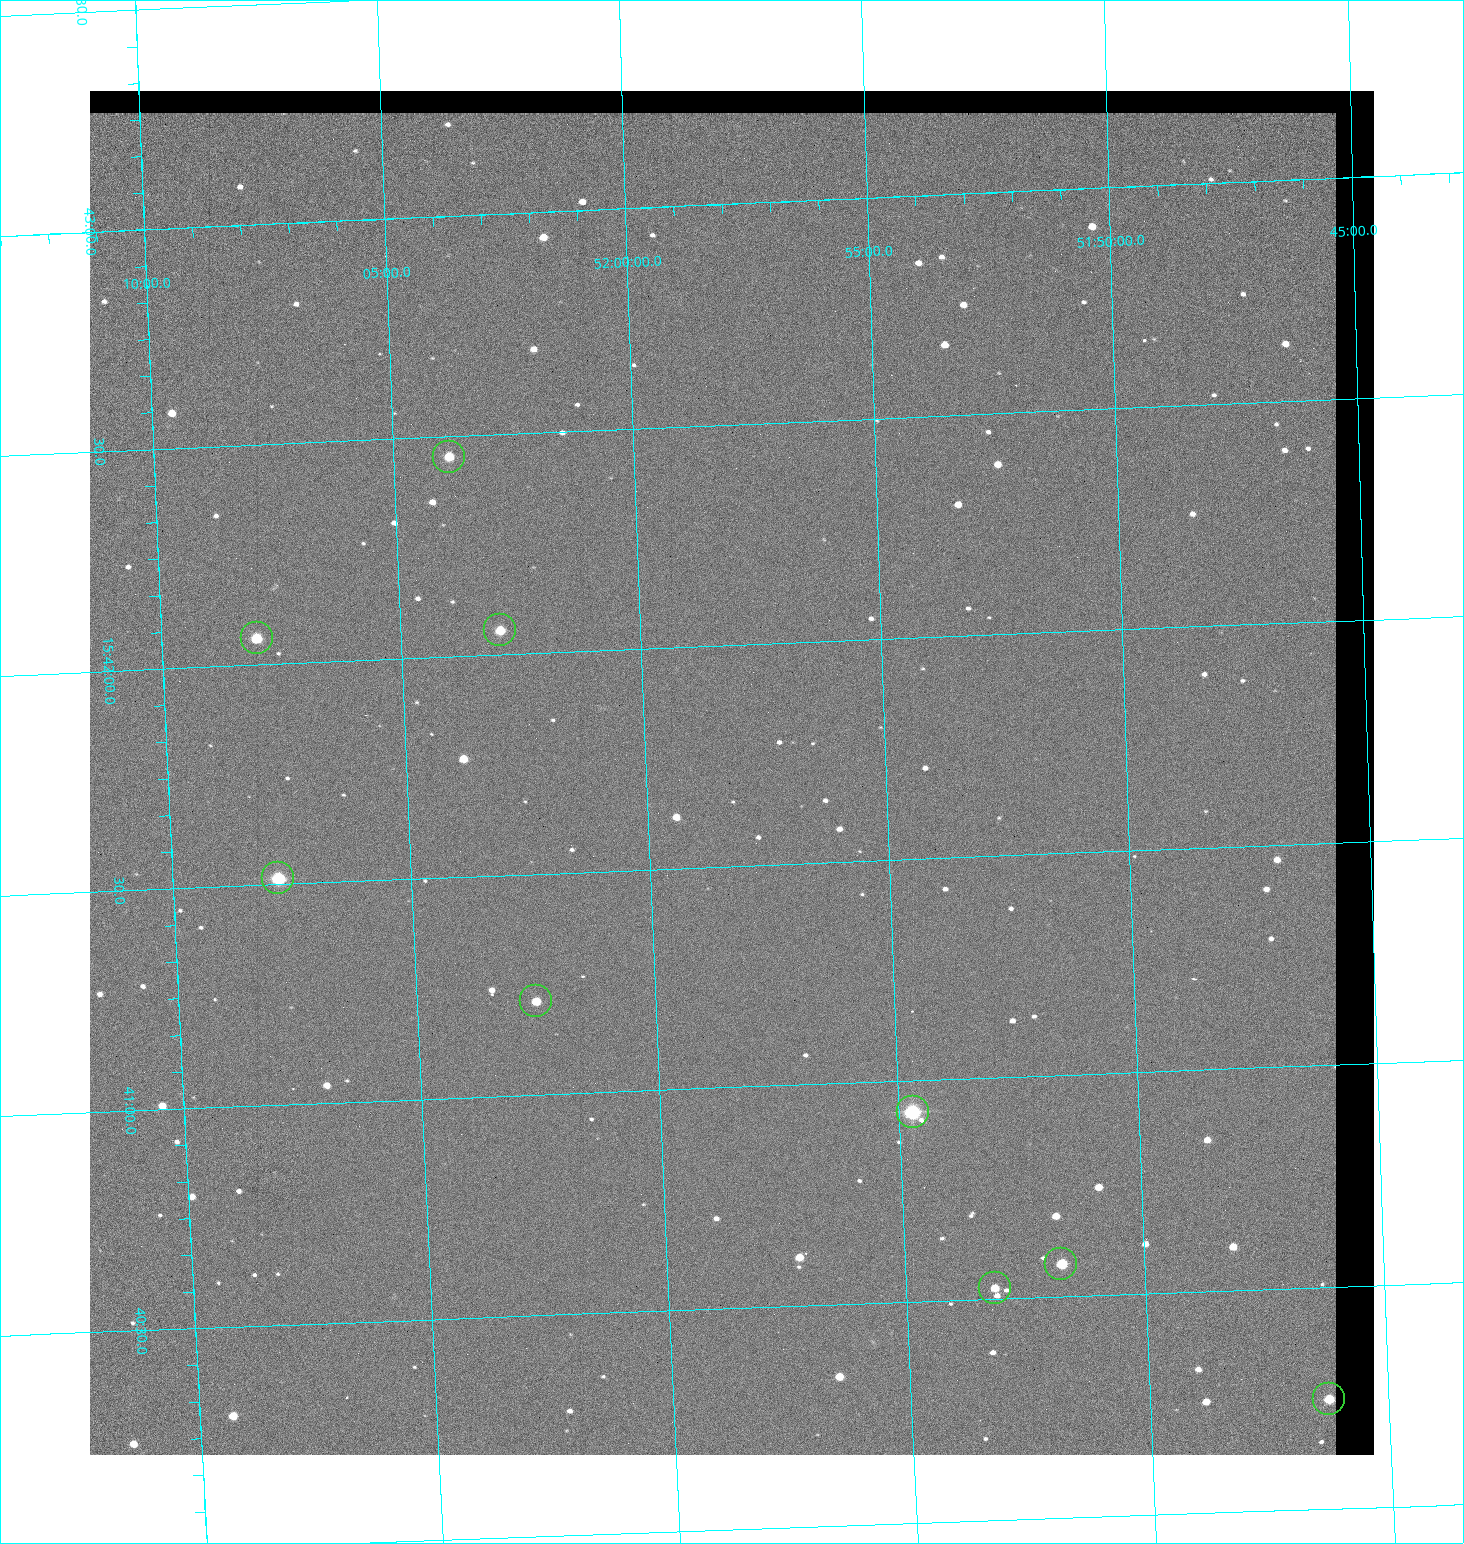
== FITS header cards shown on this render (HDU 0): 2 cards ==
NAXIS1  =                 1284 / length of data axis 1
NAXIS2  =                 1364 / length of data axis 2

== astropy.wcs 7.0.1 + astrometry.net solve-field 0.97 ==
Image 1284 x 1364 px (HDU 0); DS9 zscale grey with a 90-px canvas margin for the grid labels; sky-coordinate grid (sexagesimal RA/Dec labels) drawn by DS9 from the SOLVED WCS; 9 Tycho-2 reference stars matched to detected sources circled (green)
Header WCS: RA---TAN/DEC--TAN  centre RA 15:41:43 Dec +51:58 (235.43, +51.97 deg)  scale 1.26 arcsec/px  FOV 26.9' x 28.5'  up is +92 deg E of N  parity flipped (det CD > 0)
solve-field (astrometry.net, Tycho-2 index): VERIFIED the header's WCS against the Tycho-2 star catalogue (9 matches, 0 conflicts) and refined it, rather than solving blind
Solved WCS: RA---TAN-SIP/DEC--TAN-SIP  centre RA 15:41:43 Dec +51:58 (235.43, +51.97 deg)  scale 1.25 arcsec/px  FOV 26.8' x 28.5'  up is +92 deg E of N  parity flipped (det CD > 0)
The solver's refit moves the header's centre by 0.51 arcsec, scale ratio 0.9967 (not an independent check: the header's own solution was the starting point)
Tycho-2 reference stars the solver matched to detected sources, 9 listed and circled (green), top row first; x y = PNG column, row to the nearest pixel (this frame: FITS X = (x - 90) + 1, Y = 1364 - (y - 91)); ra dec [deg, ICRS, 3 dp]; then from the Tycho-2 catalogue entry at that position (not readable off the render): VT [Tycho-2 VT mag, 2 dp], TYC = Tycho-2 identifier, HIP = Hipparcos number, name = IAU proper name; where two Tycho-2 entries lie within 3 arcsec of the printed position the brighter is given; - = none
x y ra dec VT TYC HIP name
449 457 235.614 +52.064 11.61 3489-1132-1 - -
500 630 235.514 +52.049 11.19 3489-1407-1 - -
257 638 235.515 +52.133 11.12 3489-1380-1 - -
278 878 235.378 +52.130 9.31 3489-1322-1 76850 -
536 1001 235.303 +52.042 11.52 3489-958-1 - -
913 1112 235.232 +51.912 9.59 3489-824-1 - -
1061 1264 235.143 +51.862 10.97 3489-1016-1 - -
995 1288 235.131 +51.886 12.29 3489-908-1 - -
1329 1399 235.062 +51.771 11.53 3489-1453-1 - -